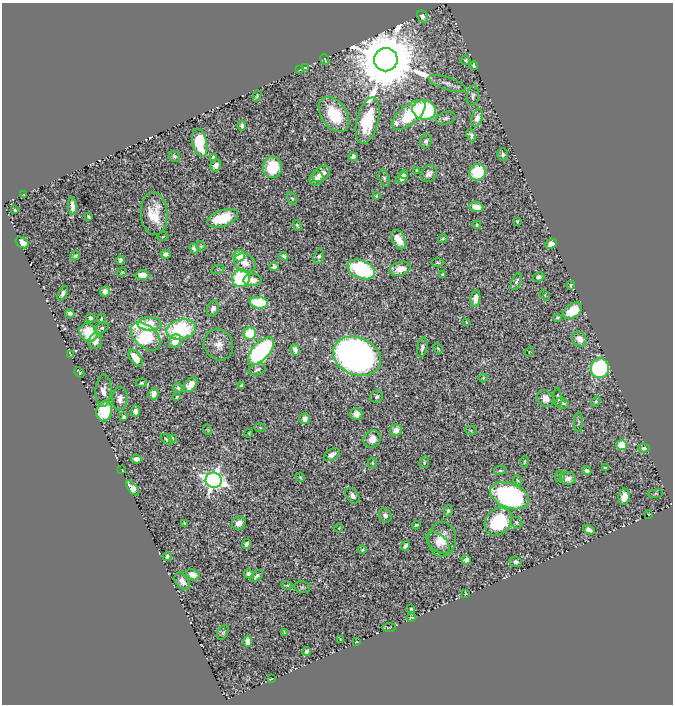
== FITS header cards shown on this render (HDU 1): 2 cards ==
NAXIS1  =                  671
NAXIS2  =                  702

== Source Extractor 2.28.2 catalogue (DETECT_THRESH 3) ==
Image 671 x 702 px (HDU 1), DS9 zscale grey, 1 PNG px = 1 image px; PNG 675 x 706 px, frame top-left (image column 1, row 702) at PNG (2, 3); each listed source drawn as its Kron ellipse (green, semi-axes under 4 px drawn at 4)
Background 0.469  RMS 0.012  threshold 0.0358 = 3 sigma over >= 5 px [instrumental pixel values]
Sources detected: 190; all 190 listed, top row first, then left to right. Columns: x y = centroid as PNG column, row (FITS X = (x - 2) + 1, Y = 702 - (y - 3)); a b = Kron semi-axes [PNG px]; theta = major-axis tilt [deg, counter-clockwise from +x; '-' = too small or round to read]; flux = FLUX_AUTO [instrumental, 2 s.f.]
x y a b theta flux
422 16 6 5 - 3.9
325 59 5 2 - 0.71
386 60 12 11 - 9800
466 60 5 5 - 1.2
474 65 4 3 - 1.8
306 67 4 2 - 0.66
300 70 3 2 - 0.47
447 83 19 6 -17 4.3
257 96 6 3 69 0.92
473 96 10 6 81 2.5
424 110 12 9 -16 98
334 114 19 12 -56 31
409 115 20 9 40 46
446 118 10 6 15 2.8
477 118 8 5 72 5.4
368 121 24 10 75 41
242 126 5 3 - 2.3
471 135 6 4 -67 2.2
426 141 7 5 69 2.2
200 143 14 7 -77 42
503 154 6 5 - 2
174 156 6 5 - 1.4
213 157 4 3 - 0.9
353 157 4 4 - 3
216 165 6 5 - 5.5
272 167 11 9 86 25
417 170 3 2 - 0.81
478 172 8 8 - 34
321 174 10 6 38 7.9
429 174 9 7 52 3.9
404 175 4 4 - 2.2
316 178 7 6 - 4.6
384 178 9 5 -74 1.8
402 178 6 4 41 3.9
23 195 4 2 - 0.43
376 196 3 3 - 0.77
292 198 7 4 -61 1.2
72 206 9 4 -84 5.2
476 207 7 5 -13 7.9
15 210 3 3 - 0.8
154 214 21 13 -86 20
89 217 4 3 - 1.1
223 218 16 8 19 34
517 221 3 3 - 0.95
297 225 5 4 - 1.2
477 225 4 4 - 1.1
163 236 6 3 21 0.8
443 239 5 3 - 0.92
399 240 10 6 -61 14
22 242 7 5 -32 5.8
551 244 6 4 24 3.7
201 246 5 4 - 1.1
194 248 5 4 - 2.6
166 254 5 4 - 2.9
75 256 5 4 - 1.2
239 256 6 5 - 21
284 256 4 3 - 1.9
319 256 8 5 72 1.8
120 260 4 4 - 1.9
245 263 11 9 -28 8.5
438 263 6 3 -1 0.96
274 267 4 4 - 3
218 269 7 4 20 0.71
361 269 14 9 -22 110
400 269 11 7 18 10
122 272 5 4 - 0.79
443 274 3 3 - 1
142 275 7 5 -4 8.8
538 277 6 4 28 2.1
241 278 9 8 - 57
253 280 9 6 1 5.7
516 281 9 4 69 1.6
571 285 4 3 - 1
105 291 5 5 - 3.8
63 293 8 4 63 2.8
545 295 6 4 -49 1.2
475 299 8 5 83 6.3
259 303 9 5 -6 52
213 309 8 6 71 3.6
573 311 10 7 34 25
70 313 5 4 - 3.1
557 317 3 3 - 1.1
90 318 4 4 - 3.2
101 319 5 3 - 0.84
466 322 4 2 - 0.67
150 324 12 6 -3 26
102 328 7 5 27 1.8
181 329 15 10 11 74
88 332 10 8 -49 26
250 333 6 6 - 27
146 336 17 10 -41 61
579 339 8 6 -44 7.4
95 341 8 6 69 5.7
175 341 7 5 58 8.9
219 344 16 14 -65 8.2
422 348 10 5 79 2.6
438 348 5 3 - 0.89
295 350 6 4 -74 3.8
261 351 17 8 47 170
529 352 5 3 - 0.73
71 354 4 2 - 0.86
357 356 25 18 -23 530
135 358 9 5 -54 14
600 368 10 9 - 96
257 369 9 5 17 2.6
79 372 6 3 -45 0.95
483 378 4 3 - 0.75
141 383 5 4 - 1.4
190 385 8 5 50 9.4
241 385 3 2 - 0.96
178 388 5 4 - 1.6
103 391 16 8 87 6
154 394 6 5 - 4.1
177 397 3 2 - 0.79
377 397 6 6 - 2.3
545 398 9 7 -42 6.2
558 398 9 4 -83 1.8
120 399 11 7 87 6
596 401 5 4 - 1.3
562 403 7 5 -14 2.6
104 411 10 7 75 38
136 411 6 4 84 3.7
356 414 6 5 - 6.1
123 417 3 3 - 1.4
305 419 5 5 - 4.5
578 422 10 4 90 1.9
260 428 6 4 -1 0.99
208 430 5 3 - 0.75
396 430 6 5 - 4.7
471 431 6 3 -21 0.87
249 433 4 3 - 0.63
172 438 4 4 - 1
167 439 7 3 -38 1.3
372 439 9 8 - 8.4
622 445 5 5 - 28
644 448 6 4 4 2.1
332 455 9 5 33 5
136 459 5 4 - 5
424 462 6 4 71 1.3
524 462 5 3 - 0.78
372 463 5 4 - 0.96
605 468 3 3 - 1.2
122 470 3 2 - 0.38
500 470 6 3 8 0.97
587 471 4 4 - 2.2
560 476 6 4 72 1.2
300 477 5 3 - 0.86
568 478 7 6 - 4
214 480 8 7 - 480
517 480 5 3 - 0.79
132 488 9 4 -52 12
656 494 7 3 8 0.86
352 496 8 5 -54 3.1
510 496 20 12 -21 170
624 497 8 5 85 7.8
448 511 5 4 - 1.6
649 514 3 2 - 0.59
385 515 7 6 - 3.2
498 522 15 12 48 51
185 523 3 3 - 0.68
239 523 7 6 - 7
517 523 6 5 - 1.2
416 525 4 3 - 1.2
339 528 4 3 - 0.72
589 530 6 4 -31 3.9
442 539 17 14 88 15
438 542 13 8 -42 7.5
247 544 5 3 - 1.9
405 546 5 3 - 2.5
362 550 4 3 - 0.89
167 557 4 3 - 1.7
466 560 4 4 - 4.4
516 562 6 5 - 2.3
249 574 5 4 - 2.3
193 575 7 5 -26 6.5
257 576 7 4 39 2.2
182 581 10 6 -53 6
287 585 5 3 - 0.79
302 587 8 6 -11 1.6
465 594 3 2 - 0.67
411 609 3 3 - 0.96
411 617 5 3 - 0.91
389 627 7 3 1 0.8
284 632 4 2 - 0.61
223 633 7 5 61 1.5
340 639 3 2 - 0.45
248 641 5 4 - 5.6
357 642 3 2 - 0.59
307 651 4 3 - 2
271 679 3 2 - 0.47